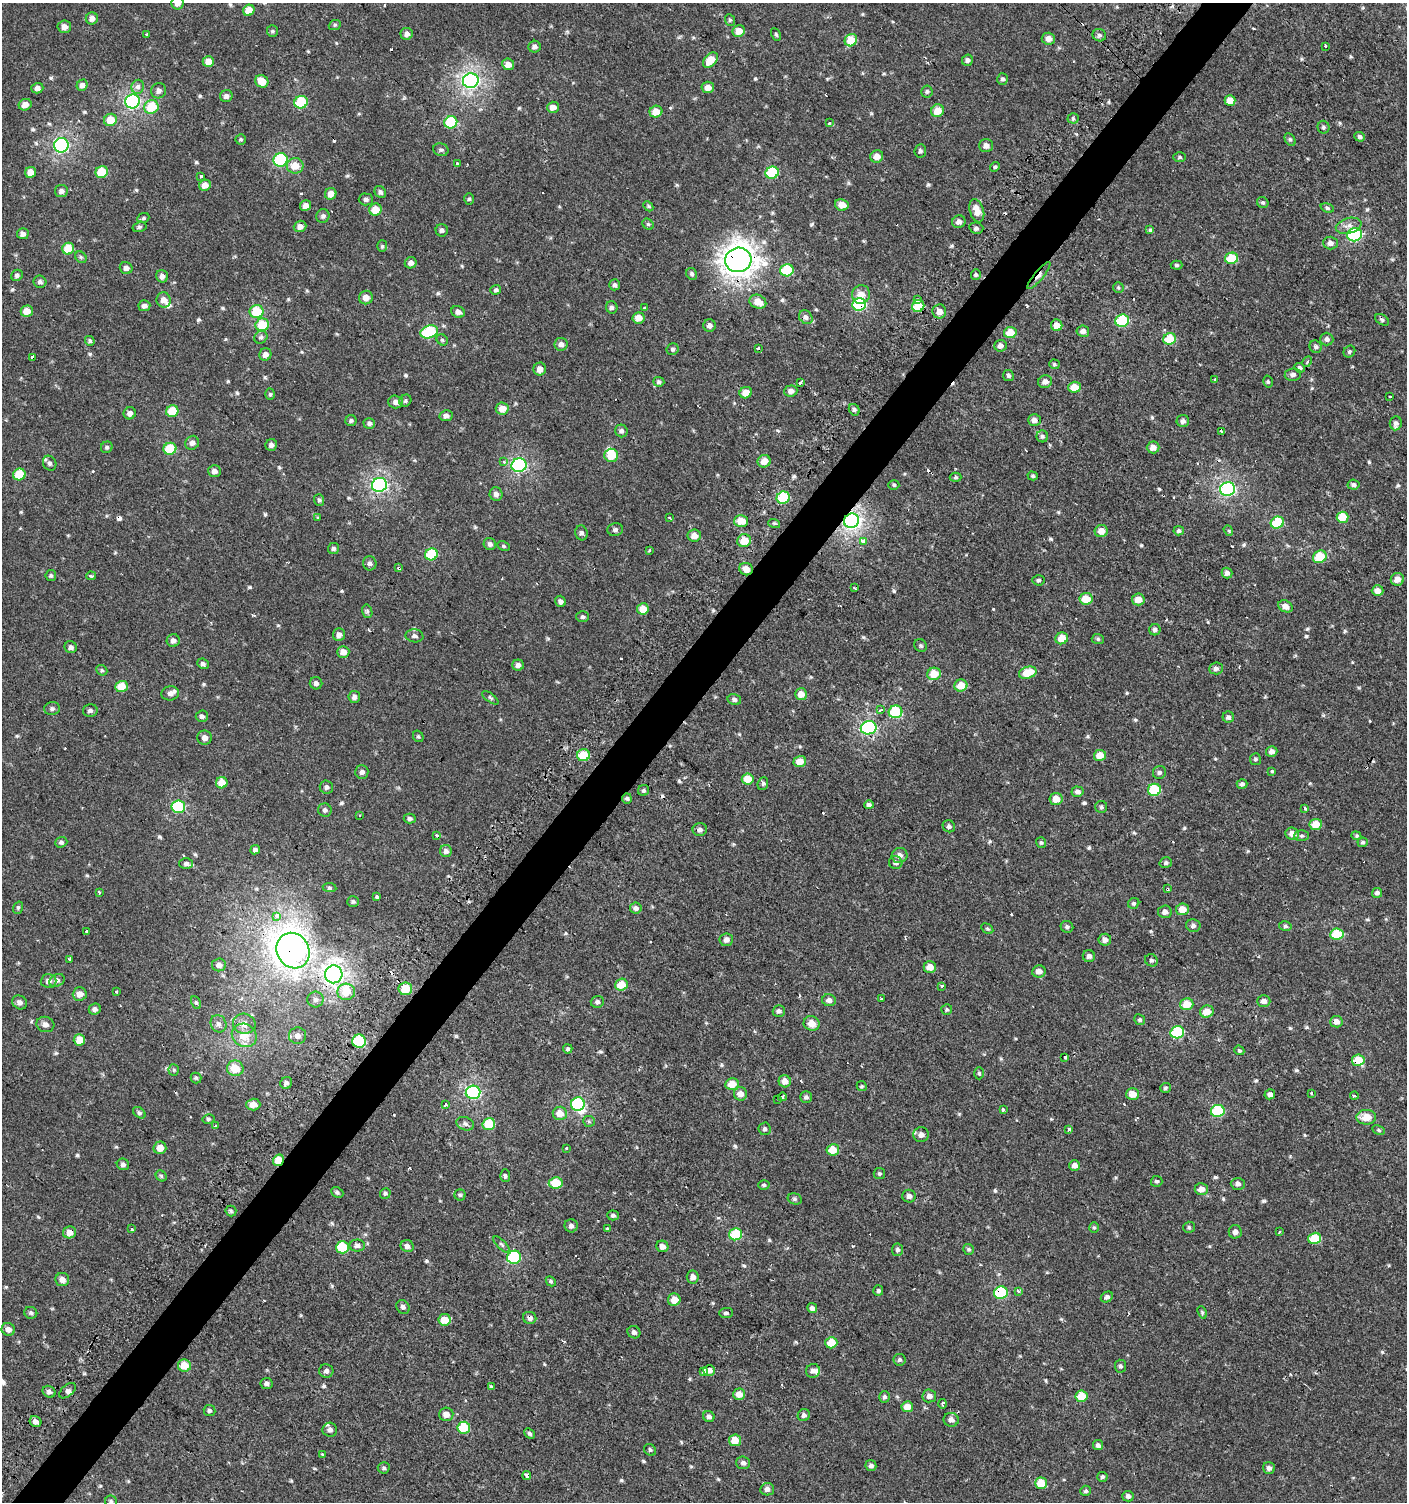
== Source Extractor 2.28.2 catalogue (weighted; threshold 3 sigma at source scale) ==
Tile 7 of 4 x 4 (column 3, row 2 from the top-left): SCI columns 3018-4422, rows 3009-4508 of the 6060 x 6037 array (HDU 1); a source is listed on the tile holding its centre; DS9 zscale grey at full resolution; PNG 1409 x 1504 px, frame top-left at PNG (2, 3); each listed source drawn as its Kron ellipse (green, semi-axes under 4 px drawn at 4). Shown black and unused: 4% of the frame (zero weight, under 2 of 3 exposures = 2% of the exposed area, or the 3 px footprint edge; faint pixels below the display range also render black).
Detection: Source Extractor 2.28.2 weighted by HDU 2 'WHT'; one run over the whole footprint, this tile lists its part. Background 0.00107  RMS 0.0038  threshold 0.017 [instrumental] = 3 sigma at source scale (4.5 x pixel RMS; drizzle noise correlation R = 1.50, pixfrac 1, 0.0396/0.0396 arcsec/px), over >= 5 px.
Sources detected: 661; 1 inside a brighter object's white glare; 24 cosmic-ray / hot-pixel residue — neither listed nor drawn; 7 inside a brighter listed object's ellipse — not listed separately; of the other 629, all 500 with FLUX_AUTO >= 0.547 (the completeness limit of this list) listed and drawn (129 fainter detections not listed), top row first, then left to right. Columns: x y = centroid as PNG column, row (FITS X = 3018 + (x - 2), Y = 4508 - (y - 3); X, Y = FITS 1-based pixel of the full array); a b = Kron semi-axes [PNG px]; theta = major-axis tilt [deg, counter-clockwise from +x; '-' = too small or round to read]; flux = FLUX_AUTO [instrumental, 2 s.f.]
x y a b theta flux
178 3 6 6 - 2.7
249 10 6 5 - 5.6
92 18 6 6 - 1.7
730 20 6 5 - 0.6
335 25 6 5 - 0.63
64 27 6 6 - 2.4
272 31 6 5 - 0.64
739 31 6 5 - 4.1
147 34 3 3 - 2.3
407 34 6 6 - 1.6
776 34 7 4 -63 0.57
1099 35 7 6 - 0.91
1048 39 6 6 - 2.2
851 40 6 6 - 8.5
1325 46 3 3 - 1.7
535 47 6 6 - 1.3
711 60 9 6 47 6.3
967 60 6 5 - 0.99
208 62 6 5 - 3.8
508 64 6 6 - 2.8
1003 79 5 5 - 0.84
262 81 7 6 - 5.2
471 81 8 7 - 120
82 85 6 5 - 1.9
138 87 7 6 - 2.2
708 87 6 6 - 3
37 88 6 5 - 1.4
159 91 8 7 - 1.4
927 91 6 5 - 0.73
226 96 6 6 - 1.4
133 101 7 7 - 72
1230 101 5 5 - 4.1
301 102 7 6 - 19
25 105 6 5 - 2.5
151 107 7 6 - 12
553 107 6 5 - 3
937 111 6 6 - 5.6
656 112 6 6 - 5.4
1073 118 5 5 - 0.67
110 120 6 6 - 7.1
451 122 6 6 - 19
829 123 3 3 - 2.3
1323 127 6 6 - 0.77
1360 137 5 4 - 0.78
241 139 5 5 - 0.55
1290 140 7 5 -62 0.68
61 145 7 7 - 75
986 146 7 6 - 1.9
441 150 8 6 -21 0.91
920 151 7 6 - 0.76
877 156 6 6 - 3.3
1180 157 6 5 - 0.61
281 160 7 6 - 33
457 163 3 3 - 1.4
295 166 8 8 - 5.2
995 167 5 4 - 0.58
31 172 5 5 - 3.8
102 172 6 5 - 12
772 173 7 6 - 21
201 176 3 3 - 2.5
205 185 6 5 - 3
61 191 6 6 - 1.4
380 192 6 5 - 1
331 194 6 5 - 3.2
366 199 7 6 - 0.96
469 199 6 5 - 0.59
1263 203 6 5 - 0.66
842 205 7 5 -10 3
305 206 6 5 - 2.3
648 206 6 4 -47 0.55
1327 208 7 4 -21 0.69
375 210 6 6 - 6.2
977 211 12 7 -74 4.1
323 216 7 6 - 0.96
143 218 6 5 - 0.7
959 222 7 6 - 1.5
648 224 6 5 - 0.59
300 226 6 5 - 1.8
1349 226 13 7 15 2.2
139 227 7 5 16 0.74
976 228 7 5 -14 0.93
442 230 6 6 - 0.98
1150 230 3 3 - 1.5
23 234 6 5 - 1.5
1355 235 7 6 - 38
1330 243 7 6 - 1.6
382 246 6 5 - 0.61
68 249 6 5 - 9.8
81 257 6 5 - 0.67
1231 258 6 5 - 11
738 260 13 12 - 340
411 263 6 5 - 1.6
1177 265 6 4 -2 0.61
126 268 6 6 - 1.3
787 270 7 6 - 20
692 274 6 5 - 0.84
17 275 6 5 - 0.85
976 275 5 5 - 0.59
162 276 6 6 - 1.7
1039 276 17 4 51 2.2
40 282 6 6 - 0.96
615 285 5 5 - 0.91
1118 288 6 5 - 0.55
496 290 5 5 - 0.67
861 294 9 9 - 3.6
366 297 7 6 - 2.8
164 300 7 7 - 2.4
918 300 3 3 - 2.5
758 302 9 6 -24 4.3
859 304 7 6 - 36
144 306 6 5 - 1.4
918 306 6 6 - 14
612 307 6 5 - 1
645 308 3 3 - 2
27 311 6 5 - 4.6
939 311 7 7 - 2.3
257 312 7 6 - 14
458 312 7 5 -21 1.4
806 317 7 6 - 1.3
638 318 6 5 - 4.1
1382 320 8 5 -33 0.73
1122 321 7 6 - 27
262 325 7 6 - 14
709 325 6 6 - 1.5
1057 325 6 5 - 3.6
1083 331 6 5 - 1.7
429 332 9 6 19 22
1010 332 6 5 - 6.1
261 337 7 6 - 0.86
1170 339 6 5 - 10
1327 339 6 6 - 1.2
442 340 6 5 - 0.57
90 341 5 4 - 0.65
561 344 6 6 - 1.7
1000 346 6 6 - 1.6
1316 347 6 5 - 0.92
758 348 3 3 - 1.2
672 349 6 6 - 0.74
1349 352 6 5 - 0.68
265 354 6 6 - 1.9
33 357 4 3 - 4.7
1307 362 6 4 62 0.6
1054 364 5 5 - 0.59
1300 368 5 4 - 0.94
540 369 6 6 - 2.2
1293 374 8 6 7 1.2
1008 376 5 5 - 0.75
1215 379 3 3 - 0.86
659 382 5 4 - 0.71
1045 382 7 6 - 1.8
1268 382 6 4 -75 0.55
800 383 4 3 - 7.7
1075 387 6 5 - 5.5
791 391 6 5 - 1.6
746 393 6 5 - 3.9
270 394 6 5 - 0.56
1390 396 3 3 - 2.7
405 401 6 5 - 0.75
396 402 7 6 - 1.6
502 409 6 6 - 4
854 410 6 5 - 0.81
172 411 6 5 - 11
130 413 6 6 - 1.6
446 416 6 5 - 1.5
1034 420 6 5 - 1.9
351 421 5 5 - 0.7
1183 421 6 6 - 1.3
369 423 6 5 - 0.88
1396 423 7 6 - 1.2
621 431 6 6 - 0.99
1221 432 3 3 - 3.7
1042 436 6 6 - 0.82
192 443 7 6 - 1.7
271 445 6 5 - 1.3
107 447 6 5 - 0.75
1153 447 6 6 - 2.6
170 449 6 6 - 13
611 455 7 6 - 9.1
504 461 4 3 - 1
764 461 6 6 - 3.3
50 463 8 6 -61 1
519 465 7 7 - 65
214 471 6 6 - 1.7
19 474 6 6 - 12
1033 476 5 4 - 0.57
956 477 6 4 -1 0.57
379 485 7 7 - 85
894 485 5 4 - 0.57
1354 485 6 5 - 0.94
1228 489 7 6 - 75
496 494 7 6 - 1.6
783 498 6 6 - 21
319 500 6 5 - 0.67
669 517 4 3 - 0.83
1342 517 6 5 - 9.1
318 518 3 3 - 0.79
741 521 7 6 - 5.6
852 521 8 7 - 140
774 523 6 4 -18 0.55
1277 523 7 6 - 18
615 530 8 6 14 1.1
1228 530 6 4 -53 0.71
1101 531 6 6 - 3.6
1179 531 5 4 - 0.72
581 533 7 6 - 0.91
694 535 7 6 - 2.7
744 541 7 6 - 7.1
863 541 4 3 - 4.9
490 544 6 6 - 1.2
503 546 6 4 -27 0.55
334 549 5 5 - 0.81
649 550 3 3 - 1
431 554 6 6 - 21
1320 557 7 6 - 12
370 563 7 6 - 1.1
399 568 3 3 - 2
746 569 7 6 - 3.2
1227 573 5 5 - 1.4
51 575 5 5 - 0.65
91 576 5 3 - 1
1397 579 6 6 - 2.8
1038 580 6 5 - 0.7
854 588 4 2 - 0.63
1378 591 6 5 - 2.5
1086 599 6 6 - 7
1138 599 6 6 - 3.4
561 601 6 5 - 1.2
1286 606 7 5 -27 2.2
643 609 6 5 - 5
367 611 7 5 -76 0.68
583 617 6 5 - 0.77
1155 630 6 5 - 1
339 635 6 6 - 1.8
414 636 9 6 -9 1
1062 638 6 6 - 5.8
1098 639 6 5 - 0.66
173 640 6 6 - 1.5
921 646 7 6 - 0.64
71 647 6 5 - 1.2
343 652 6 6 - 3.1
203 664 6 5 - 0.93
518 665 5 5 - 1.3
1216 668 7 6 - 1.3
102 670 6 5 - 0.57
1028 673 9 5 17 8.3
934 674 6 6 - 7.2
316 683 6 6 - 1.1
961 685 6 6 - 5.3
121 686 6 5 - 8.1
170 693 9 7 7 1.7
801 694 6 6 - 3.5
354 697 6 6 - 1.2
490 698 10 4 -36 0.69
734 699 7 5 -14 1.1
52 709 8 6 2 0.94
881 710 4 3 - 2.1
90 711 7 6 - 1.1
895 712 7 6 - 18
202 716 6 5 - 1
1228 717 5 5 - 1
869 728 8 6 12 57
418 736 6 5 - 0.61
205 738 7 7 - 2
1272 751 6 5 - 1.8
583 755 6 6 - 12
1100 755 6 5 - 5.3
1255 759 6 5 - 0.69
800 762 6 5 - 4.7
1272 771 3 3 - 2.8
362 772 6 6 - 1.3
1159 772 7 6 - 0.92
748 779 6 5 - 6.5
222 783 6 5 - 6
763 784 6 5 - 0.73
1242 784 5 5 - 0.86
326 787 7 6 - 1.1
644 790 6 5 - 0.74
1154 790 6 6 - 17
1077 792 6 5 - 1.5
627 798 5 5 - 0.71
1056 799 6 6 - 4.4
869 805 5 4 - 0.85
178 807 7 6 - 27
1101 807 6 6 - 0.74
1305 809 3 3 - 1.8
325 810 7 6 - 0.9
360 815 3 3 - 1.6
410 819 6 5 - 0.9
1316 824 6 5 - 7
949 826 6 6 - 0.91
700 829 7 6 - 1.5
1292 834 7 6 - 2.8
437 835 4 3 - 0.79
1302 836 7 5 0 0.86
1356 836 5 4 - 0.55
61 842 6 5 - 0.82
1363 842 5 5 - 0.73
1041 843 5 5 - 0.57
255 850 5 4 - 1.1
446 851 6 6 - 1.5
900 855 8 7 - 2
896 863 7 6 - 1.3
1166 863 6 5 - 0.83
186 864 7 5 -1 0.87
330 888 7 4 -7 0.62
1167 889 4 3 - 3.1
99 893 3 3 - 2.1
1377 893 5 5 - 1.1
377 897 3 3 - 1.7
353 901 6 5 - 0.72
1134 903 6 5 - 0.71
18 908 6 5 - 0.59
636 908 6 5 - 1.3
1182 909 6 6 - 3.7
1165 912 7 6 - 1.8
277 916 3 3 - 8.7
1193 926 7 6 - 1.1
1285 926 6 5 - 0.73
1067 927 6 6 - 0.84
987 929 6 4 -32 0.58
87 931 3 3 - 2.2
1337 934 7 5 9 12
726 940 7 6 - 1.8
1105 940 6 6 - 1.8
293 951 18 16 -61 270
1089 956 6 6 - 1.4
69 959 3 3 - 0.93
1151 960 6 6 - 0.85
219 965 7 6 - 1.7
930 967 6 6 - 4
1039 971 7 6 - 2.2
334 974 9 8 - 170
57 980 8 6 26 1.2
48 981 8 6 2 1.7
621 985 6 6 - 7.2
942 986 3 3 - 1.6
405 989 7 6 - 11
116 991 3 3 - 1.2
346 992 9 8 - 7.2
80 994 7 6 - 2.8
315 999 8 8 - 1.3
881 999 3 3 - 0.99
829 1000 7 6 - 1.8
1264 1001 6 6 - 1.9
20 1002 8 6 -33 1.4
196 1002 7 4 -62 0.58
597 1002 6 5 - 1.1
1187 1004 7 6 - 6.8
95 1009 6 5 - 1.3
947 1010 5 5 - 0.61
779 1011 6 5 - 1.1
1207 1012 7 6 - 4.9
1140 1020 6 5 - 0.62
1336 1022 6 6 - 2.4
812 1023 8 7 - 3.6
45 1024 9 7 -15 1.6
218 1024 9 7 -59 1.5
244 1024 11 10 - 3
1177 1032 7 6 - 27
244 1035 13 11 -30 6.3
298 1036 8 8 - 1.8
79 1040 6 5 - 6.5
359 1041 7 6 - 32
568 1049 5 4 - 0.62
1239 1050 5 4 - 0.57
1065 1057 3 3 - 2.3
1358 1060 6 5 - 9.1
235 1068 8 8 - 6.7
174 1070 6 5 - 0.63
979 1073 6 5 - 0.66
196 1078 5 5 - 0.61
785 1081 6 6 - 2.9
286 1083 6 5 - 1.1
732 1084 7 6 - 5
862 1086 5 4 - 0.55
1165 1088 5 5 - 0.61
473 1092 7 6 - 62
1311 1093 3 2 - 0.63
741 1094 6 6 - 2.7
1133 1094 6 6 - 4
1270 1094 5 5 - 1.5
1354 1096 4 3 - 0.82
782 1097 4 3 - 4.3
806 1097 6 5 - 0.94
778 1099 3 2 - 0.91
253 1104 7 6 - 3.3
445 1104 3 3 - 0.85
578 1104 7 6 - 29
1003 1110 4 3 - 2
1218 1111 7 6 - 21
139 1113 7 5 -38 0.73
560 1113 7 6 - 3.9
1366 1117 10 7 2 5
208 1119 6 4 13 0.61
589 1121 6 5 - 0.57
465 1124 9 6 -20 1.2
489 1124 6 6 - 12
215 1125 3 3 - 1.1
765 1129 6 6 - 0.77
1069 1129 3 3 - 2.7
1379 1130 6 4 -28 0.55
921 1135 8 7 - 1.7
160 1148 6 6 - 3.1
567 1148 3 3 - 1.5
833 1150 6 5 - 6.8
279 1160 6 5 - 9.1
123 1164 6 5 - 1.1
1074 1165 5 5 - 2
879 1174 6 5 - 0.62
161 1176 6 5 - 0.61
505 1176 6 5 - 0.79
1157 1181 6 5 - 0.68
556 1183 7 5 7 13
1238 1184 7 6 - 1.1
764 1185 5 4 - 0.55
1201 1189 6 6 - 2.7
337 1192 6 5 - 0.69
385 1193 5 5 - 0.65
460 1195 5 5 - 0.62
909 1196 7 6 - 1.7
795 1199 7 5 -15 0.77
231 1211 5 5 - 0.62
613 1215 6 5 - 0.77
571 1226 6 6 - 1.4
1094 1227 5 5 - 0.58
1189 1227 6 5 - 0.65
132 1229 3 3 - 1.8
607 1229 3 3 - 1.5
1279 1231 3 3 - 1.7
69 1232 6 6 - 2.7
1235 1232 6 6 - 1.7
736 1234 6 6 - 16
1315 1238 6 5 - 13
502 1244 11 4 -45 0.89
357 1245 8 6 -1 1.3
407 1246 7 6 - 1.4
662 1246 6 5 - 2
343 1247 6 6 - 17
968 1249 6 5 - 0.66
898 1250 6 5 - 0.9
514 1257 7 6 - 30
693 1277 6 6 - 1.7
62 1279 7 6 - 2.2
551 1281 5 4 - 0.57
878 1291 5 5 - 0.67
1018 1291 3 2 - 1.2
1001 1293 7 6 - 30
1107 1297 6 5 - 1.1
674 1300 6 6 - 4
403 1307 7 6 - 1.1
812 1308 5 5 - 1.1
1202 1312 6 4 -67 0.56
31 1313 6 6 - 0.82
726 1313 7 5 1 0.84
530 1318 7 6 - 1.4
444 1320 6 6 - 6.1
8 1329 7 6 - 1.9
634 1332 7 6 - 1.2
831 1343 6 5 - 7.6
900 1360 6 6 - 0.84
184 1366 6 6 - 6.6
1121 1366 6 5 - 0.88
709 1370 6 5 - 2.1
326 1371 7 6 - 1.2
813 1371 7 6 - 1.4
703 1372 4 3 - 4.7
266 1383 6 5 - 0.94
491 1387 4 3 - 1.1
67 1391 10 5 41 1.2
49 1392 7 5 -30 1.1
739 1394 6 5 - 3.5
929 1396 7 6 - 1.9
1081 1396 6 5 - 8.2
884 1397 6 5 - 0.76
943 1404 5 3 - 0.66
907 1407 6 5 - 3.7
210 1410 6 5 - 0.85
446 1414 7 6 - 2.3
804 1415 6 6 - 1.1
709 1416 6 5 - 1.2
951 1420 7 7 - 1.9
36 1422 6 5 - 1.4
464 1428 6 6 - 13
330 1430 7 7 - 1.2
529 1433 6 4 -43 0.8
735 1440 6 5 - 5.6
1098 1445 5 5 - 1.3
650 1450 6 5 - 0.72
322 1454 3 3 - 0.93
743 1463 7 6 - 1.2
871 1465 5 5 - 1.2
384 1468 6 5 - 0.74
1269 1468 6 6 - 1.2
527 1476 4 4 - 3.8
1102 1477 5 5 - 0.72
1041 1483 6 6 - 8.5
767 1489 7 6 - 1.6
1085 1491 5 5 - 0.64
1128 1496 6 5 - 1.2
111 1502 6 6 - 0.82
Overlapping masked pixels (flux is a lower limit): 17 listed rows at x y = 738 260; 1039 276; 859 304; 33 357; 852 521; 399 568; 746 569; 627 798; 1167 889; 293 951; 334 974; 1336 1022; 1358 1060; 279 1160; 69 1232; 1001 1293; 530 1318
Isophote crosses this tile's border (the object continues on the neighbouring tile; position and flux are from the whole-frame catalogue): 2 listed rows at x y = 178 3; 111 1502